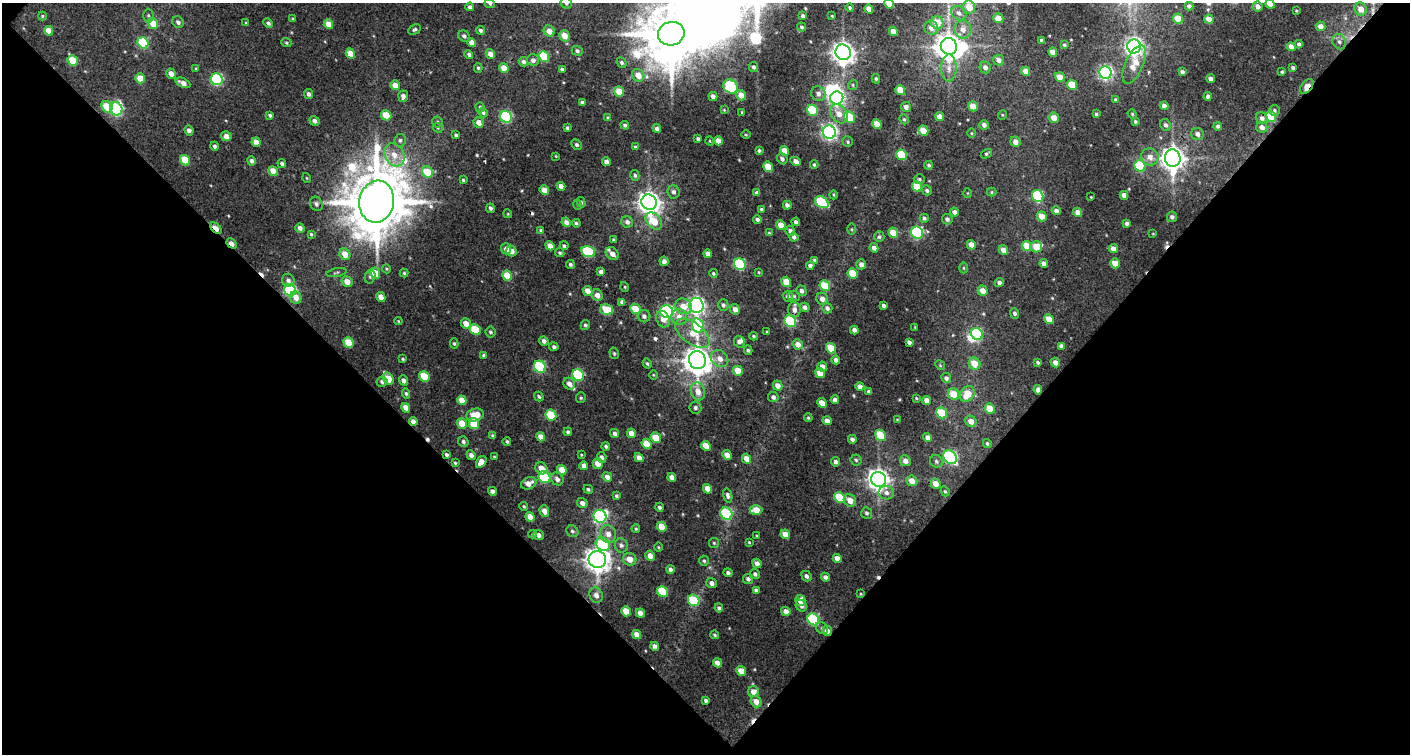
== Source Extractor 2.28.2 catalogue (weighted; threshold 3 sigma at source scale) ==
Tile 2 of 1 x 2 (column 1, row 2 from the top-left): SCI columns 52-1459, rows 1-752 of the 1506 x 1505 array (HDU 1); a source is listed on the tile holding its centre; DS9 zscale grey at full resolution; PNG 1412 x 756 px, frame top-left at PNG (2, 3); each listed source drawn as its Kron ellipse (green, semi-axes under 4 px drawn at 4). Shown black and unused: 51% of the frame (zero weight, under 3 of 4 exposures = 1% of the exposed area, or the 3 px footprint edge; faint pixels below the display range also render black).
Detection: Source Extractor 2.28.2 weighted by HDU 2 'WHT'; one run over the whole footprint, this tile lists its part. Background 0.015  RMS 0.0063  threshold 0.0281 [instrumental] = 3 sigma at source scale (4.5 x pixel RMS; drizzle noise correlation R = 1.50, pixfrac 1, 0.0396/0.0396 arcsec/px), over >= 5 px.
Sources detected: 496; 1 too faint to see at this stretch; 5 inside a brighter object's white glare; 8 cosmic-ray / hot-pixel residue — neither listed nor drawn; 3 inside a brighter listed object's ellipse — not listed separately; the other 479 listed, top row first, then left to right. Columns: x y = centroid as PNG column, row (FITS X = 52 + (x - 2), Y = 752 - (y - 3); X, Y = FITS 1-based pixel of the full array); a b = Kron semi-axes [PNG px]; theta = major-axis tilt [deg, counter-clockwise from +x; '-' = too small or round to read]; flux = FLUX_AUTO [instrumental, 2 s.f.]
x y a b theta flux
490 3 5 4 - 1.3
566 3 6 5 - 1.9
889 4 5 4 - 5.2
1270 4 5 4 - 6.7
1189 6 4 4 - 2
1258 6 5 4 - 3.2
470 7 4 4 - 1.6
969 7 6 6 - 8.9
850 8 4 4 - 0.96
869 9 5 4 - 5.3
1361 9 7 6 - 5.8
1296 11 4 3 - 0.62
959 13 8 6 -38 2.5
148 15 7 5 -88 1.1
42 16 4 4 - 0.68
803 16 4 4 - 2.1
832 16 3 3 - 0.63
998 18 5 5 - 6.5
293 19 4 3 - 0.62
1178 19 5 4 - 11
1209 19 5 4 - 4.5
178 22 6 5 - 1.9
937 22 6 6 - 10
153 23 5 5 - 10
246 23 3 3 - 0.73
268 23 5 4 - 1.5
328 24 5 4 - 7.8
1321 26 5 4 - 4
801 27 5 4 - 1.1
931 28 7 6 - 4.2
414 29 7 5 30 1.2
481 30 4 4 - 1.3
963 30 9 8 - 4.8
49 31 5 4 - 7.7
549 31 6 5 - 4.9
893 31 4 4 - 4.5
671 34 13 11 12 4000
464 36 6 5 - 1.9
564 36 6 5 - 6.4
1041 40 4 4 - 1.2
1339 42 8 6 -59 2.4
143 43 6 5 - 38
286 43 5 4 - 0.88
472 43 4 4 - 4.8
1299 44 4 3 - 1.4
1064 45 4 4 - 1.1
949 46 8 8 - 760
1134 46 7 7 - 300
1291 47 4 4 - 4.8
577 51 5 4 - 1.5
843 52 8 7 - 470
1053 52 5 4 - 6.4
350 53 5 4 - 9.1
469 54 4 4 - 1.5
490 54 5 4 - 4.8
544 56 6 5 - 22
73 60 5 5 - 18
533 60 6 6 - 2.6
999 60 5 5 - 3.3
523 62 5 4 - 1.5
622 63 5 4 - 1.2
1134 64 21 9 66 10
753 67 5 4 - 1.6
985 67 6 5 - 2.8
1293 67 4 3 - 1.3
478 68 4 4 - 0.96
504 68 5 4 - 7.8
949 68 13 7 90 4.7
196 69 4 3 - 0.55
562 69 4 3 - 1.4
1026 71 4 4 - 5.7
1182 72 4 3 - 1.7
1282 72 3 3 - 0.83
1105 73 6 6 - 130
171 74 5 4 - 4.3
638 75 6 6 - 7.2
1060 77 5 4 - 7.4
140 78 5 4 - 8.9
217 79 6 5 - 61
876 79 5 4 - 0.97
1211 79 4 4 - 2.8
183 83 8 4 -24 3.9
395 85 5 4 - 5.7
853 85 5 4 - 0.9
1072 85 5 5 - 13
731 87 8 6 -42 47
1307 87 8 5 53 9.4
900 90 5 4 - 12
619 91 5 4 - 11
309 94 5 4 - 1.7
818 94 7 7 - 2.9
741 95 5 5 - 5.6
403 96 5 5 - 2.6
1208 96 4 3 - 1.9
713 97 5 4 - 2.4
837 98 7 6 - 150
1116 100 4 3 - 1.6
582 103 4 3 - 1.3
973 106 5 4 - 9.1
1164 106 4 4 - 3.1
107 107 6 5 - 16
480 107 5 4 - 1
906 107 5 4 - 2.7
116 109 7 6 - 97
724 110 3 3 - 0.44
812 110 6 5 - 25
1274 110 5 5 - 1.4
483 112 5 4 - 1.4
742 112 3 3 - 0.74
839 114 10 8 -48 6.1
1096 114 4 3 - 0.95
1132 114 5 4 - 0.73
270 115 4 3 - 1.2
386 115 5 5 - 14
1002 115 5 3 - 0.55
506 117 6 5 - 63
850 117 6 5 - 24
939 117 4 4 - 5
1271 117 5 5 - 19
608 118 4 3 - 1.2
1054 118 5 5 - 6.2
1262 118 6 5 - 2.5
904 119 5 4 - 0.8
314 121 5 4 - 2.6
1135 121 4 4 - 1.1
437 122 5 5 - 1
479 122 5 5 - 4
877 124 5 4 - 8.7
625 125 4 4 - 1.3
984 125 5 4 - 2.3
1165 125 6 5 - 1.9
1218 126 4 4 - 1.4
1262 127 6 5 - 3.9
438 128 5 4 - 0.85
567 128 3 3 - 0.97
657 128 4 4 - 2
923 130 5 5 - 11
189 131 5 4 - 2.3
829 132 7 6 - 170
971 133 5 3 - 0.6
1197 134 6 6 - 2.9
456 135 4 4 - 1
746 135 5 3 - 0.57
226 136 5 5 - 4.1
698 139 4 3 - 1.3
400 140 6 5 - 1.4
710 141 4 3 - 0.49
718 141 4 4 - 5.2
256 142 5 4 - 5.2
848 142 5 5 - 1
1015 142 5 5 - 4
577 145 5 4 - 1.3
215 146 4 4 - 1.5
635 147 4 4 - 0.84
759 150 3 3 - 1
785 151 5 4 - 6.1
986 154 6 4 31 0.98
394 155 12 9 -61 7.7
902 155 5 5 - 25
556 156 3 2 - 0.47
1150 157 9 8 - 4.8
1173 158 8 8 - 610
782 159 6 5 - 2.1
185 160 5 4 - 16
252 161 5 4 - 2
796 161 6 4 -25 2.7
606 162 4 4 - 3.1
282 164 4 4 - 1.7
814 165 4 3 - 0.91
929 165 4 4 - 1.2
1140 166 6 5 - 34
768 167 5 4 - 13
273 171 5 4 - 7.2
427 172 6 5 - 15
635 175 5 4 - 1.1
307 178 5 3 - 0.49
919 179 5 4 - 1.1
463 180 3 3 - 0.86
561 186 4 4 - 3.7
917 186 5 4 - 15
544 190 5 4 - 7.6
927 190 5 4 - 1.5
674 192 7 6 - 2
992 192 4 4 - 0.76
757 193 4 4 - 1.6
967 193 5 3 - 0.57
834 195 4 3 - 0.6
1124 195 4 4 - 3.6
1038 196 6 5 - 46
1091 197 3 2 - 0.44
377 202 21 17 81 4200
581 202 5 4 - 1
649 202 8 7 - 490
822 202 7 5 -34 42
316 204 7 6 - 1.8
578 205 5 3 - 0.65
787 205 4 4 - 2.1
490 208 5 4 - 1.5
761 209 4 3 - 1
1056 211 4 4 - 2
954 212 4 4 - 2.3
1078 212 4 4 - 3.3
508 214 4 3 - 0.56
1042 216 5 5 - 7.1
1172 217 5 5 - 1.7
924 218 4 4 - 1.4
947 219 5 5 - 1.9
757 220 4 4 - 2.1
654 221 10 6 -48 15
566 222 5 4 - 2.8
627 222 6 5 - 2.4
796 222 4 4 - 1.9
576 223 4 3 - 1.1
1127 223 4 3 - 1.7
781 225 5 4 - 6.4
216 228 7 3 -46 8.7
300 228 5 4 - 2.8
852 229 6 4 90 0.8
540 230 4 4 - 0.73
790 231 5 4 - 1.9
769 233 4 3 - 0.68
893 233 5 4 - 11
917 233 6 5 - 73
311 234 4 3 - 0.84
1153 234 4 2 - 0.41
794 237 4 4 - 2.1
879 237 5 5 - 1.4
613 239 3 3 - 0.55
232 243 6 3 -47 4.7
971 245 5 4 - 6.4
550 246 5 4 - 4
564 246 4 4 - 1.2
1027 246 5 5 - 14
1036 247 6 5 - 9.2
874 248 5 4 - 2.8
506 249 5 5 - 3.6
1113 249 5 4 - 4.9
1003 250 5 4 - 4.6
511 251 5 5 - 5
588 251 7 5 -15 37
560 253 5 4 - 0.94
345 254 6 5 - 6.9
612 254 7 5 -44 4.3
708 254 4 4 - 3.3
815 260 4 3 - 1.2
664 261 4 4 - 2.9
1044 263 4 4 - 3.7
1115 263 5 4 - 7.5
570 264 4 4 - 1.2
740 264 6 5 - 56
861 264 5 4 - 2.9
810 266 4 4 - 1.9
964 268 5 3 - 0.76
387 269 4 3 - 0.57
601 272 4 4 - 2.1
759 272 4 4 - 0.6
336 273 10 3 10 1.2
375 273 5 5 - 9.8
404 273 4 4 - 0.81
713 273 4 4 - 0.85
853 273 5 4 - 15
507 276 5 4 - 12
370 277 7 5 75 1.2
288 280 6 6 - 2.3
347 282 5 5 - 6.1
786 282 5 4 - 11
999 283 4 4 - 2
825 286 6 5 - 20
625 287 5 3 - 0.58
290 290 6 5 - 60
588 291 5 4 - 5.8
801 291 5 5 - 2.2
983 291 5 4 - 5.8
597 295 6 5 - 4.1
788 296 5 4 - 2.5
794 296 6 5 - 1.1
296 297 6 5 - 4.6
381 297 5 4 - 6
822 299 6 5 - 3.4
622 302 4 4 - 2.1
696 305 7 7 - 200
723 305 6 5 - 1.6
883 305 4 3 - 1.7
683 306 8 7 - 7.8
805 307 5 4 - 2.3
827 308 5 5 - 2.1
635 309 5 4 - 14
735 309 5 5 - 3.6
794 309 8 6 -86 3.6
607 310 6 5 - 19
667 312 6 6 - 100
1015 313 5 4 - 1.6
644 316 6 6 - 2.1
679 317 8 7 - 5.2
663 319 8 6 -64 4.4
1049 319 5 4 - 8.6
398 321 4 4 - 0.57
790 321 6 5 - 52
466 323 5 4 - 5.5
585 325 5 4 - 1.1
698 326 7 6 - 36
915 327 3 3 - 0.45
475 329 6 5 - 20
854 330 4 4 - 2.3
490 332 5 5 - 1.2
767 332 3 3 - 0.7
692 333 20 10 -37 12
977 334 6 5 - 61
754 336 4 3 - 0.97
544 341 5 4 - 2.2
349 342 5 4 - 15
739 342 6 5 - 2.5
909 342 4 4 - 1.7
454 343 5 4 - 0.82
798 344 5 5 - 4.7
1061 346 4 4 - 2.3
554 347 5 4 - 1.4
831 348 5 5 - 15
748 350 5 4 - 1
614 353 6 4 -75 0.92
484 355 4 4 - 1.1
720 358 9 7 -45 4.5
403 359 4 3 - 0.84
697 360 9 8 - 850
836 360 4 4 - 2.4
1038 362 4 3 - 1
1055 362 5 4 - 3.3
647 363 5 4 - 1
975 364 6 5 - 9.9
940 365 5 4 - 0.71
540 367 6 5 - 54
822 367 5 4 - 3.6
738 371 5 4 - 9.1
820 373 5 4 - 8.4
578 375 6 5 - 50
653 375 4 3 - 0.52
424 376 6 5 - 18
946 378 5 5 - 2
388 379 6 5 - 15
403 380 5 4 - 2.2
382 382 5 5 - 1.6
569 384 6 5 - 3.5
778 386 5 4 - 4.2
860 387 4 4 - 3.6
1038 390 4 4 - 2.8
698 391 9 7 -73 6.1
869 391 3 3 - 1.1
406 393 5 4 - 1.1
954 394 6 5 - 11
967 394 8 6 56 13
539 397 5 3 - 1
773 397 5 5 - 2.1
581 398 5 5 - 1
916 398 3 3 - 0.59
462 400 5 4 - 7
835 400 4 4 - 2.4
927 400 4 4 - 4.2
822 403 5 4 - 5.7
406 408 5 4 - 5
695 408 6 6 - 1.7
990 408 5 4 - 10
942 413 6 5 - 23
475 415 9 6 17 14
551 415 6 5 - 26
808 418 4 3 - 0.83
897 419 4 2 - 0.41
827 421 4 4 - 3.8
971 421 6 5 - 4.6
413 422 4 4 - 3.1
462 423 5 5 - 11
474 424 5 5 - 18
568 432 4 3 - 1.2
615 433 4 4 - 1.6
631 433 5 4 - 6.1
880 435 6 5 - 16
493 436 3 3 - 0.8
541 437 5 4 - 4.8
927 437 5 4 - 3
656 438 5 5 - 11
852 439 4 3 - 1.8
507 441 4 3 - 0.83
463 442 5 4 - 1.8
987 443 5 4 - 0.97
647 444 5 4 - 11
606 446 4 4 - 1.2
706 446 5 4 - 9.2
446 455 4 3 - 1.2
471 455 5 4 - 2.6
581 455 4 3 - 0.53
727 455 5 4 - 4.9
494 457 3 3 - 0.55
602 457 5 4 - 2.1
950 457 8 6 -46 85
639 458 5 4 - 3.7
747 459 5 4 - 6
856 460 5 5 - 1.2
905 461 5 5 - 3.5
936 461 6 6 - 1.7
481 462 6 4 54 4.8
835 462 5 4 - 2.1
455 463 3 3 - 0.79
598 464 5 5 - 6
584 466 4 4 - 3.3
541 468 6 5 - 5.5
562 470 5 4 - 8
544 477 6 5 - 46
607 477 5 4 - 2.8
672 477 4 4 - 4.1
557 479 7 6 - 2.6
879 479 8 7 - 460
912 481 5 5 - 6
529 483 8 5 24 5.1
936 484 5 4 - 5.8
588 489 5 4 - 1
707 489 5 4 - 5.5
492 491 4 4 - 2.5
945 491 5 4 - 0.88
886 493 8 6 -10 2.8
728 495 7 4 -77 2
616 496 4 4 - 1.1
840 497 5 5 - 20
850 500 6 5 - 6.2
582 503 5 5 - 3.1
524 507 4 3 - 0.9
659 507 4 4 - 1.5
756 510 6 5 - 8.1
544 511 6 4 -72 4.6
867 513 6 5 - 1.5
726 514 6 5 - 49
600 516 7 6 - 75
530 517 5 4 - 6.1
662 527 5 4 - 11
636 529 4 3 - 0.79
572 531 6 5 - 1.4
533 534 4 4 - 0.71
608 534 9 8 - 4.5
785 534 5 4 - 8
539 535 5 4 - 2.4
757 536 3 3 - 0.65
749 542 3 3 - 0.68
714 543 5 5 - 0.86
603 544 7 6 - 30
621 545 7 6 - 1.8
658 547 5 3 - 0.57
650 556 5 4 - 5.1
837 558 4 4 - 4.1
597 559 9 8 - 580
630 559 7 6 - 6
704 561 5 5 - 1.1
757 563 5 4 - 3.3
670 570 4 3 - 2
728 573 4 4 - 1.9
755 574 5 4 - 1.6
806 576 6 4 -49 1.8
825 577 4 4 - 2.4
748 579 5 5 - 1.8
712 583 5 5 - 2.8
756 590 4 3 - 1.5
662 591 6 5 - 25
861 594 3 3 - 0.55
596 595 8 6 -61 3.1
694 600 6 5 - 30
800 600 5 5 - 5
801 606 6 5 - 2.5
719 608 4 4 - 1.3
626 611 5 4 - 9.7
786 611 5 4 - 4
640 613 5 4 - 4.1
813 619 6 5 - 50
822 628 7 5 -42 1.3
827 631 5 4 - 3.6
637 635 5 4 - 5.1
715 635 4 3 - 0.88
655 646 4 4 - 3.8
717 663 4 4 - 3.4
741 671 5 4 - 8.2
753 692 5 5 - 5
706 700 4 3 - 1.4
756 702 6 5 - 5.3
Overlapping masked pixels (flux is a lower limit): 7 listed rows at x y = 1307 87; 216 228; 232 243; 790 321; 1038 390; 413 422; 827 631
Isophote crosses this tile's border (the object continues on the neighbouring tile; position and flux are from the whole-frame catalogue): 4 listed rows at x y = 490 3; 566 3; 889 4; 1270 4